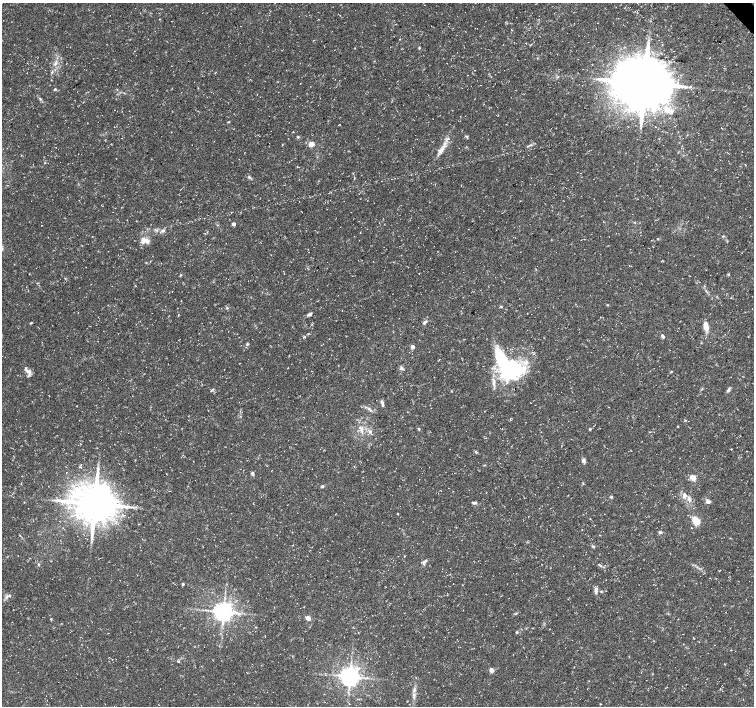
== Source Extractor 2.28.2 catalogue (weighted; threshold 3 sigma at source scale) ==
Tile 10 of 4 x 4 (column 2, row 3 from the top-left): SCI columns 1508-3011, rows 1619-3025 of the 6018 x 5987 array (HDU 1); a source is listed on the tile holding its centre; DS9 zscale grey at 2 x 2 block average (1 PNG px = mean of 2 x 2 image px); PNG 756 x 708 px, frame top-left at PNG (2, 3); no overlay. Shown black and unused: <1% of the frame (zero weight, under 3 of 5 exposures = <1% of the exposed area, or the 3 px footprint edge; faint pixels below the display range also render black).
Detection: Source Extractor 2.28.2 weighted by HDU 2 'WHT'; one run over the whole footprint, this tile lists its part. Background 0.0226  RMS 0.0035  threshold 0.0157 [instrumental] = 3 sigma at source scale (4.5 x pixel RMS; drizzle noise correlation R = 1.50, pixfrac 1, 0.0396/0.0396 arcsec/px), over >= 5 px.
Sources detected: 92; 1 inside a brighter object's white glare — not listed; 7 inside a brighter listed object's ellipse — not listed separately; the other 84 listed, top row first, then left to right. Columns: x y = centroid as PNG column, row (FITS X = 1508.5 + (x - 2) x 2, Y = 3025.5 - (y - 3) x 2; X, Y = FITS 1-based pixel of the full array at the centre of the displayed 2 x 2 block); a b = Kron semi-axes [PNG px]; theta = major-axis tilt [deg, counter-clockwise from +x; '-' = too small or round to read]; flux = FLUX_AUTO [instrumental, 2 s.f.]
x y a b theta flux
597 23 2 2 - 0.21
419 48 4 3 - 0.67
55 64 5 3 - 1.5
644 83 15 13 -9 5100
55 89 3 3 - 0.98
40 98 3 2 - 0.7
667 110 10 9 - 10
228 122 4 2 - 0.57
171 132 2 2 - 0.26
298 137 4 3 - 0.9
467 137 4 3 - 1
311 144 3 3 - 19
282 145 3 2 - 0.39
527 147 4 2 - 0.67
441 150 13 6 45 5.6
21 155 2 2 - 0.36
249 177 5 3 - 1.3
234 224 2 2 - 3.8
217 225 3 2 - 0.48
163 231 5 4 - 2.1
658 239 4 2 - 0.46
145 240 8 7 - 6.7
180 275 3 3 - 0.67
608 305 3 2 - 0.57
501 307 3 3 - 1
227 308 4 3 - 1
310 314 7 4 52 1.7
425 322 6 3 43 2
31 323 4 2 - 0.7
312 324 3 2 - 0.5
706 326 11 6 -81 6.8
663 336 6 3 -54 1.6
247 344 4 3 - 0.74
413 347 2 2 - 5.3
502 362 46 15 -66 60
401 368 5 4 - 2.1
523 369 38 20 9 36
28 372 11 4 -43 3.5
671 372 3 2 - 0.65
212 390 7 2 40 0.95
728 391 7 3 28 1.4
382 402 5 3 - 1.7
368 408 4 2 - 0.95
370 411 3 2 - 0.54
510 419 4 2 - 0.52
685 420 3 2 - 0.62
677 426 3 2 - 0.4
419 429 3 3 - 0.91
590 429 2 2 - 1.2
361 430 7 5 74 3.3
370 432 5 4 - 2.2
650 432 4 2 - 0.47
475 452 4 3 - 0.95
584 460 6 4 -69 2.1
485 465 3 2 - 0.45
252 473 4 3 - 1.6
692 477 7 6 - 5.9
322 486 4 4 - 0.99
685 496 7 6 - 3.6
611 497 4 3 - 0.92
708 501 6 5 - 2.4
474 503 6 3 5 1.9
95 504 10 9 - 3100
696 521 6 5 - 14
660 532 4 3 - 1.4
593 547 4 3 - 1.1
424 562 8 4 53 2.4
38 564 4 3 - 1.1
601 566 3 2 - 0.74
183 584 3 2 - 1.5
596 590 8 4 -90 3
601 591 3 3 - 0.67
9 596 8 3 33 2.1
223 612 5 5 - 740
515 614 3 2 - 0.68
308 618 5 4 - 4
51 619 3 2 - 0.51
256 627 3 2 - 0.38
517 632 4 3 - 0.86
178 661 4 3 - 0.81
491 670 5 4 - 3.1
350 676 5 5 - 730
414 695 7 3 86 2.3
600 704 3 2 - 0.44
Diffuse or blended objects may show on this block-average render without a row.